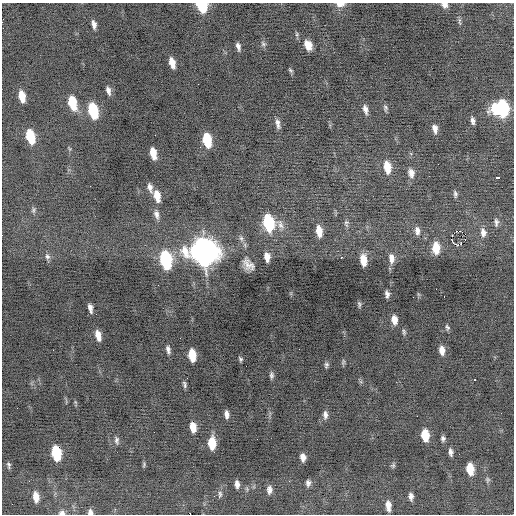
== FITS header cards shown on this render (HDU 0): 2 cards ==
NAXIS1  =                  512 / Axis length
NAXIS2  =                  512 / Axis length

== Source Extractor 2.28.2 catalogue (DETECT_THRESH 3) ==
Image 512 x 512 px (HDU 0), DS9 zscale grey, 1 PNG px = 1 image px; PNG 516 x 516 px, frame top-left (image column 1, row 512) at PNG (2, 3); no overlay
Background -0.188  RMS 0.77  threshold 2.3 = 3 sigma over >= 5 px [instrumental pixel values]
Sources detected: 104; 1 with non-positive FLUX_AUTO (blend fragments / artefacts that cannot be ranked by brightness) is not listed; the other 103 listed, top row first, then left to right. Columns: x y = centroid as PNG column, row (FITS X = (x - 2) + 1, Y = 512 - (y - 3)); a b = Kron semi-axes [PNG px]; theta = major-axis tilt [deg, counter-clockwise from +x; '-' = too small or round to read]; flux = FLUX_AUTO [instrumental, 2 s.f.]
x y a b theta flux
340 4 9 5 1 330
444 5 7 5 -30 310
202 6 8 6 -54 2800
460 21 12 4 -87 110
94 24 9 4 -78 230
263 44 8 6 -55 120
308 45 10 7 -65 540
238 46 8 4 -76 190
172 63 9 5 -75 550
291 70 6 4 -41 79
108 91 10 5 -75 210
22 96 10 5 -78 790
72 103 12 6 -75 1700
385 108 8 5 -83 110
502 108 12 7 -82 5200
365 109 11 5 -75 260
495 109 12 10 90 1100
93 110 12 6 -77 3000
473 121 7 4 -84 180
278 124 13 5 -80 230
435 129 9 5 -82 280
155 135 2 2 - 49
30 136 11 6 -77 2000
207 140 11 6 -78 1800
70 149 6 4 -70 61
153 153 10 5 -78 730
387 167 12 7 -80 850
411 173 11 8 -78 330
497 177 5 3 - 190
90 186 2 2 - 20
150 187 11 6 -75 240
455 194 8 5 -83 130
157 196 13 7 -76 630
33 210 8 5 82 98
156 214 13 7 -77 260
496 222 11 5 -89 170
269 223 12 9 -69 4100
346 223 10 6 -88 130
319 231 11 6 -81 620
417 231 11 6 -83 250
483 232 12 7 -83 310
452 235 3 2 - 56
241 238 8 6 -74 150
465 239 3 2 - 57
451 240 4 2 - 78
458 244 8 3 7 570
436 248 11 7 -89 900
204 252 14 12 -68 50000
47 257 9 7 -75 170
267 257 9 6 -83 410
341 257 3 2 - 510
391 258 13 7 -85 360
166 260 12 7 -79 5700
363 260 10 5 -85 830
248 264 12 8 -49 460
436 289 2 2 - 120
387 294 7 4 -79 190
444 297 2 2 - 46
359 304 8 4 -78 100
90 308 9 4 -78 230
394 320 9 6 -83 450
447 327 7 5 -71 110
404 332 7 4 -80 92
98 335 10 5 -78 470
168 349 9 5 -78 180
299 349 2 2 - 51
53 350 2 2 - 160
442 350 9 5 -80 370
192 355 10 6 -83 1100
240 359 5 4 - 87
343 362 8 5 82 83
326 365 8 5 83 120
271 375 8 5 89 130
187 378 3 2 - 48
475 380 3 2 - 130
185 384 8 4 -77 120
501 413 2 2 - 32
227 415 7 4 -83 240
325 415 10 6 -88 210
417 416 2 2 - 230
193 427 9 6 -82 620
425 435 9 6 -85 1200
443 438 7 5 -81 140
117 440 10 6 -87 140
212 443 11 6 -86 1300
451 452 8 4 -80 180
56 453 11 6 -80 2600
303 457 7 5 -83 290
144 464 6 4 83 73
9 465 7 4 -80 100
393 465 7 5 70 89
470 469 10 6 -81 1000
488 480 8 6 86 110
308 483 7 6 - 180
237 484 7 4 -84 230
269 490 9 6 -90 240
220 494 10 5 82 130
411 496 7 4 -81 210
36 497 9 5 -83 520
388 506 10 5 -85 340
115 509 4 3 - 51
90 512 7 6 - 210
62 513 8 5 1 180
At the frame edge (FLAGS 8, measured only in part): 5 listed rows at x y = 340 4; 444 5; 202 6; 90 512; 62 513
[1 non-positive-flux detection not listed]